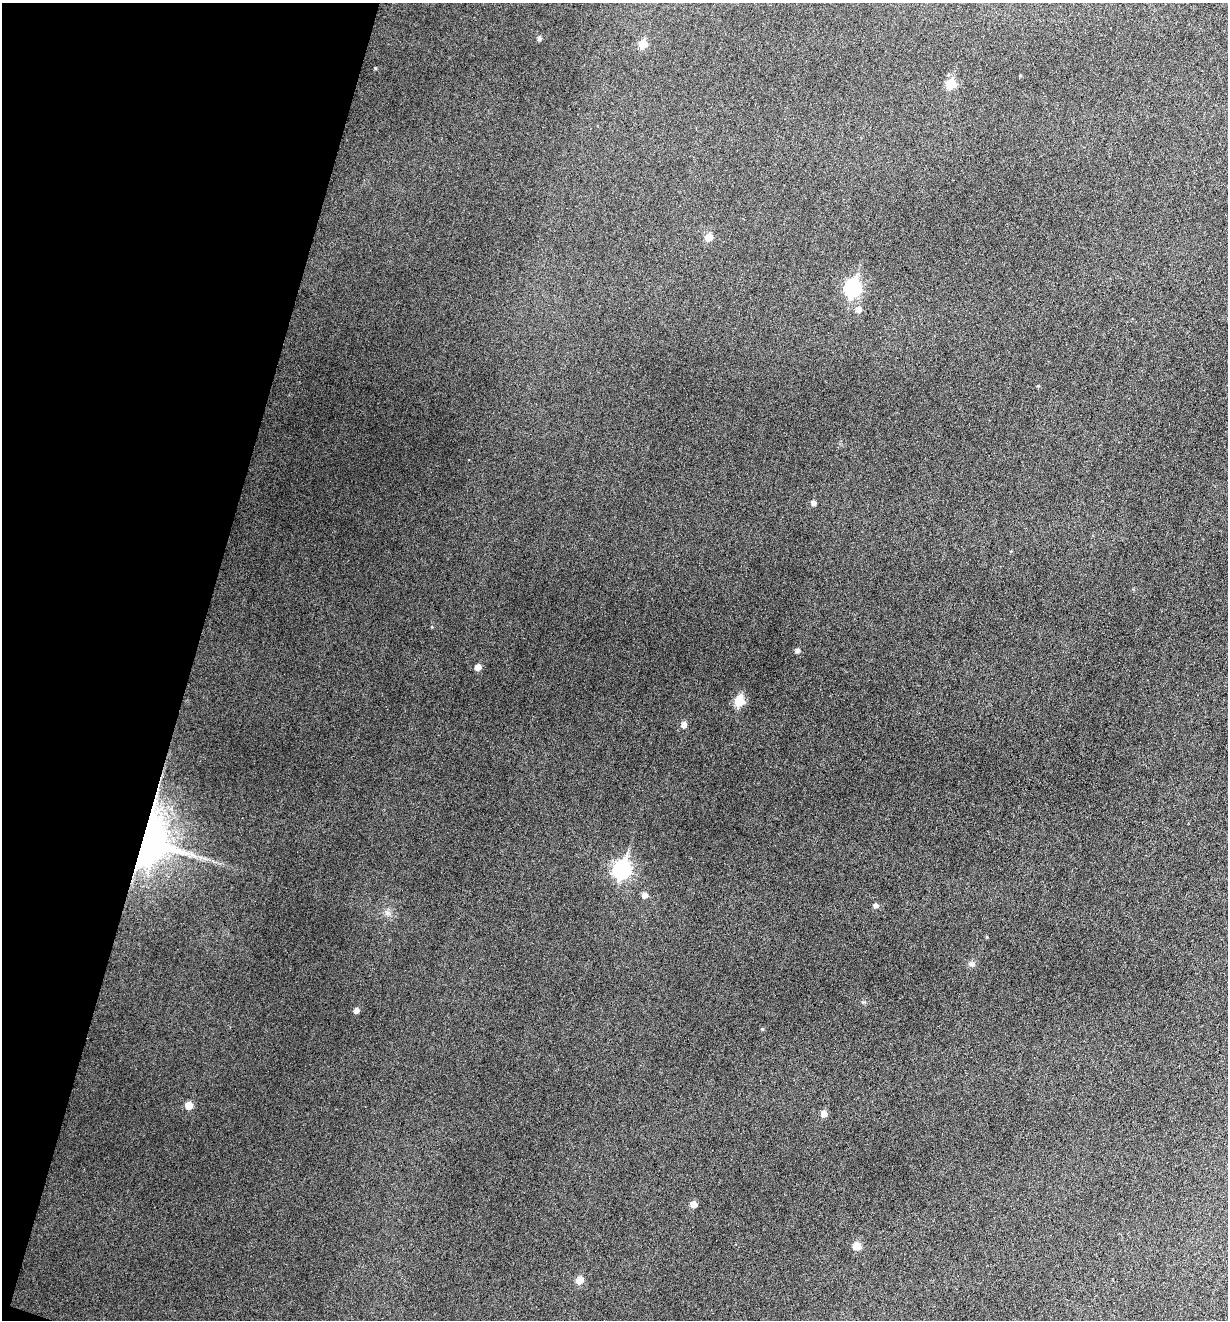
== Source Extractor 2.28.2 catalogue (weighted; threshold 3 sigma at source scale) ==
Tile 9 of 4 x 4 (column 1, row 3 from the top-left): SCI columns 133-1358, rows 1322-2639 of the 5297 x 5275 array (HDU 1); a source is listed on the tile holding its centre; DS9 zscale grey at full resolution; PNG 1230 x 1322 px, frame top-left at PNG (2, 3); no overlay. Shown black and unused: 16% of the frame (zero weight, under 3 of 6 exposures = <1% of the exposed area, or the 3 px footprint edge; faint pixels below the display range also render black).
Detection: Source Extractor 2.28.2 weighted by HDU 2 'WHT'; one run over the whole footprint, this tile lists its part. Background 0.0601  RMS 0.0063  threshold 0.0259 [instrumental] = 3 sigma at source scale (4.09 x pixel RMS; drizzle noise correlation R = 1.36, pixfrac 0.8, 0.05/0.05 arcsec/px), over >= 5 px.
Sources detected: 25; all 25 listed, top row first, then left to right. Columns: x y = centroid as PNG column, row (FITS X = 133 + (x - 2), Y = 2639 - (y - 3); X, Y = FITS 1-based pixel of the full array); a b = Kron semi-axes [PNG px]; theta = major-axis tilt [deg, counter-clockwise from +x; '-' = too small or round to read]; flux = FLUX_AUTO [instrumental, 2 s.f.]
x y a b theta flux
539 38 5 5 - 1.3
643 44 6 6 - 12
950 84 6 6 - 18
708 237 7 6 - 6.7
852 288 9 7 72 110
858 309 6 6 - 2.9
1038 386 4 3 - 0.59
813 503 5 5 - 2.1
797 650 5 5 - 1.8
478 667 6 5 - 4.2
739 701 6 6 - 23
683 724 6 6 - 3.1
148 841 29 22 78 360
621 870 9 7 68 150
645 895 6 5 - 2.9
875 905 6 5 - 2.1
387 913 6 6 - 1.6
972 964 8 6 -17 1.6
356 1010 5 5 - 2.6
762 1029 4 4 - 0.6
189 1105 6 5 - 8.4
824 1114 6 6 - 3.7
693 1204 6 5 - 3.9
856 1246 6 6 - 8.1
579 1280 6 5 - 7.3
Overlapping masked pixels (flux is a lower limit): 1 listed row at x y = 148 841
Unlisted compact peaks at least as high as the median listed source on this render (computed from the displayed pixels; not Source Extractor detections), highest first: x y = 375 68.